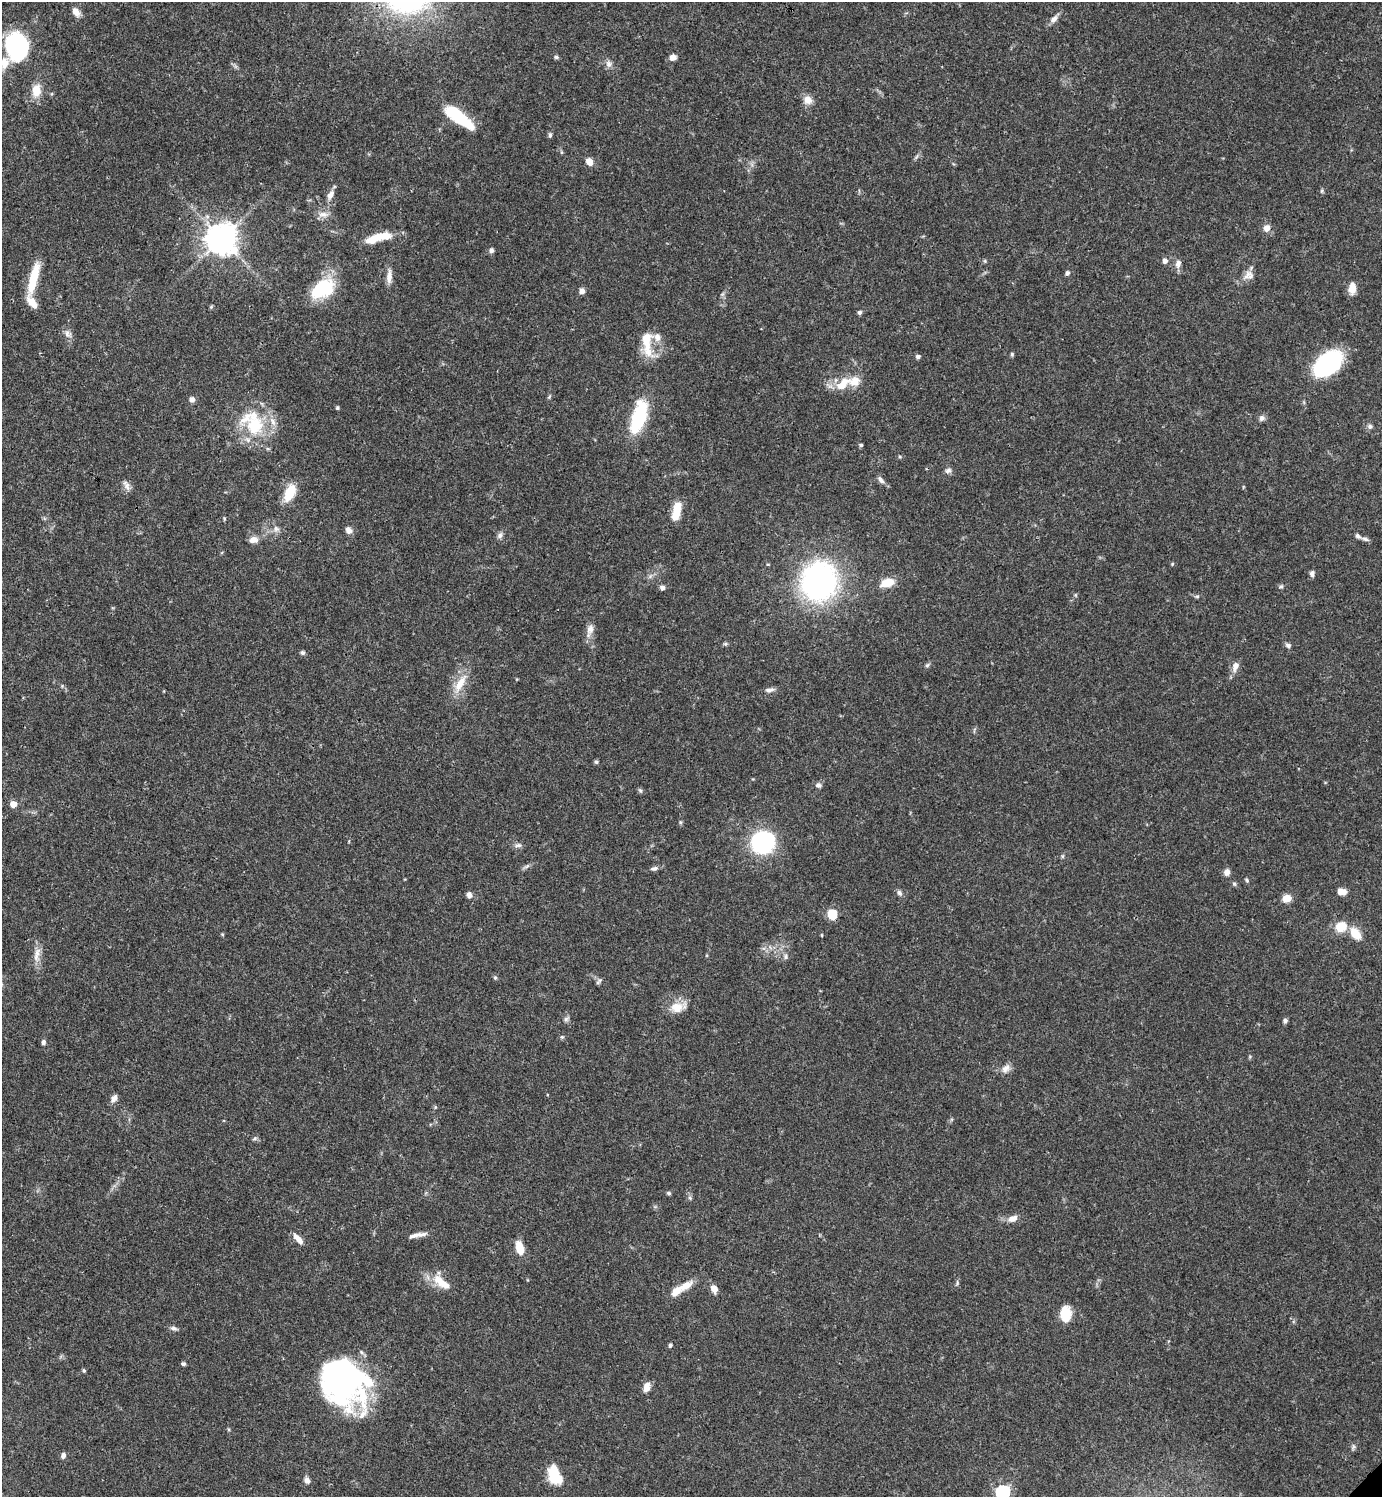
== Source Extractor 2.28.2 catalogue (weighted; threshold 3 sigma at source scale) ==
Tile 11 of 4 x 4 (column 3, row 3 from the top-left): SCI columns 3062-4441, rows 1495-2989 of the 5980 x 5981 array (HDU 1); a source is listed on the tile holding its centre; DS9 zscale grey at full resolution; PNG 1384 x 1499 px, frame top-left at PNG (2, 2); no overlay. Shown black and unused: <1% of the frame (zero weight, under 3 of 4 exposures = <1% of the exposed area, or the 3 px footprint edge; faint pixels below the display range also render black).
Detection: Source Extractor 2.28.2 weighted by HDU 2 'WHT'; one run over the whole footprint, this tile lists its part. Background 0.0387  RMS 0.0026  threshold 0.0117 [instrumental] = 3 sigma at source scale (4.5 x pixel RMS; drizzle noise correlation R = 1.50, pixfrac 1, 0.05/0.05 arcsec/px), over >= 5 px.
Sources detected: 139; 6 inside a brighter object's white glare — not listed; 6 inside a brighter listed object's ellipse — not listed separately; the other 127 listed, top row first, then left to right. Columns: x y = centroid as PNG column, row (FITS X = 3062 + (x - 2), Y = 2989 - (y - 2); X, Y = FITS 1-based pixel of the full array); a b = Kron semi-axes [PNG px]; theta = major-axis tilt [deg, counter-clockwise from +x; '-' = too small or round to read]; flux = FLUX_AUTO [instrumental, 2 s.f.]
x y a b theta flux
76 12 11 7 -58 2
1054 19 12 7 49 1.3
17 47 16 13 -78 61
556 57 5 5 - 0.42
673 57 7 6 - 1.7
609 64 9 8 - 1.2
36 91 15 10 86 3.9
808 100 10 9 - 2.3
459 117 35 10 -37 15
550 135 7 5 -82 0.52
561 152 6 4 -71 0.33
589 162 9 7 -58 2
330 195 13 7 57 1.7
323 214 15 8 0 1.8
1266 228 10 9 - 1.6
382 236 24 9 7 5.2
222 239 10 10 - 390
491 250 6 6 - 0.69
985 261 6 4 -72 0.3
1165 261 6 5 - 1.1
1178 264 11 7 73 1.4
1067 273 6 5 - 0.74
1247 275 19 8 47 2.1
389 276 19 6 87 2
33 278 38 9 76 7.8
1352 288 13 7 86 3
322 289 27 17 36 15
582 291 6 6 - 1.2
211 307 6 4 45 0.31
859 312 5 5 - 0.57
68 334 13 8 -49 1.3
647 343 37 13 -84 7
1012 354 6 4 -71 0.36
918 357 5 4 - 0.88
1328 363 30 18 41 30
843 384 23 12 42 5.4
549 397 6 4 46 0.35
192 399 7 6 - 1.1
337 408 5 4 - 0.38
639 417 36 13 74 18
1262 418 8 7 - 0.87
254 424 36 24 -84 15
1370 426 7 6 - 0.72
861 445 4 4 - 0.51
948 470 9 7 23 0.85
881 480 12 6 -51 1.1
127 485 15 6 -67 1.2
290 493 21 11 64 5.8
677 509 17 9 78 4.8
224 518 5 4 - 0.28
276 529 9 7 -45 1.1
349 530 9 7 -54 1.3
500 535 9 7 56 0.87
1358 536 9 5 -51 0.72
1365 539 10 4 -24 0.7
253 540 10 8 8 1.7
1172 564 5 4 - 0.27
1312 573 7 6 - 0.88
819 581 30 26 74 78
887 583 15 8 15 4.5
1281 586 7 4 28 0.47
662 588 6 5 - 0.86
1075 595 5 5 - 0.34
1197 596 5 5 - 0.38
590 630 19 9 76 2.1
725 644 5 5 - 0.41
1288 645 7 6 - 0.72
303 653 6 6 - 0.57
927 665 6 5 - 0.5
1235 666 12 8 69 1.7
460 683 30 10 60 4.8
769 690 12 6 7 1.1
596 762 6 5 - 0.45
818 785 8 7 - 0.83
640 791 7 5 -68 0.47
13 804 5 5 - 4
680 822 6 4 -89 0.37
762 842 15 14 - 36
518 845 10 6 1 0.83
1062 856 6 4 90 0.36
526 866 10 3 21 0.6
654 868 10 6 11 0.88
1227 872 8 7 - 1.3
1247 880 6 4 -69 0.4
1234 884 6 5 - 0.44
1342 892 9 6 -5 2.8
899 893 7 6 - 0.77
469 895 8 6 -78 1.1
1286 898 9 7 14 3.1
832 914 10 9 - 4.4
1341 926 12 11 - 4.9
1355 934 16 10 -52 4.1
822 935 5 3 - 0.22
37 955 24 8 83 2.6
785 957 7 6 - 0.75
495 978 6 4 -70 0.43
598 982 10 4 45 0.51
678 1007 23 13 14 4
566 1019 8 6 28 0.66
1285 1021 5 5 - 0.65
562 1037 5 4 - 0.39
43 1042 6 5 - 0.76
1005 1069 13 9 47 1.7
114 1098 10 6 62 1.2
255 1138 7 5 19 0.51
669 1193 6 4 -17 0.45
690 1198 6 4 -46 0.45
1013 1218 12 8 22 1.8
417 1235 25 5 11 1.9
298 1239 14 5 -48 2.2
520 1248 13 7 -73 4.9
441 1282 28 10 -39 5.1
957 1283 8 3 -86 0.38
686 1285 20 9 32 3.3
714 1289 7 6 - 2.3
1065 1314 15 11 -87 6
174 1328 10 5 -12 0.8
670 1345 5 4 - 0.49
183 1364 5 4 - 0.58
84 1370 5 4 - 0.38
340 1381 52 37 -51 68
647 1387 11 7 72 2.3
1353 1447 9 5 76 0.55
63 1455 7 5 80 0.96
553 1472 19 10 86 6.9
307 1480 8 7 - 1.1
1002 1492 6 6 - 51
Isophote crosses this tile's border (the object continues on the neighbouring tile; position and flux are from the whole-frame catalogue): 1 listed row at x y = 1002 1492